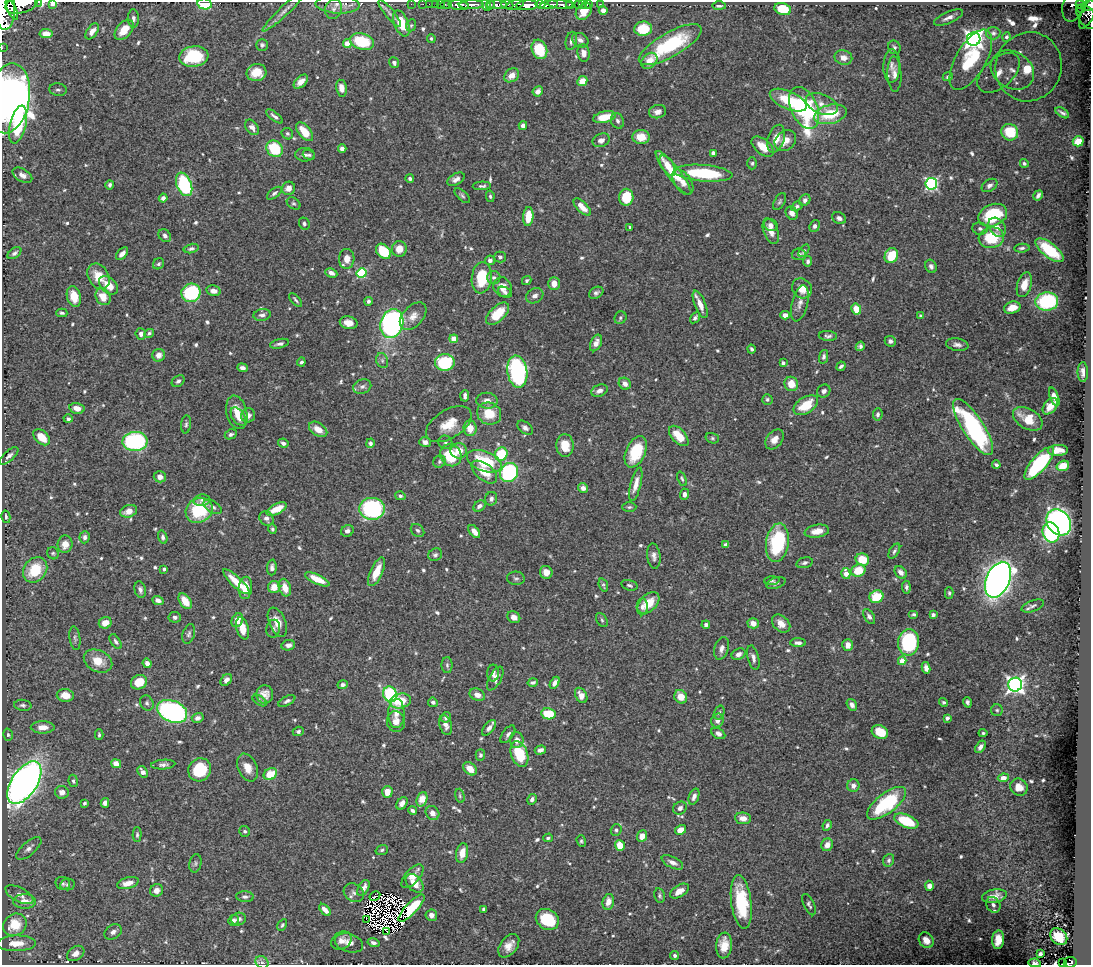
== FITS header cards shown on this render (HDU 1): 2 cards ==
NAXIS1  =                 1089
NAXIS2  =                  963

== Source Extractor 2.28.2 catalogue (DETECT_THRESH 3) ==
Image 1089 x 963 px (HDU 1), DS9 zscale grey, 1 PNG px = 1 image px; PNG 1093 x 967 px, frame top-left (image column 1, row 963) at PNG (2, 2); each listed source drawn as its Kron ellipse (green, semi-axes under 4 px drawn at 4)
Background 0.626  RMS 0.015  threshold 0.0444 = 3 sigma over >= 5 px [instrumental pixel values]
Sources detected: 678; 10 with non-positive FLUX_AUTO (blend fragments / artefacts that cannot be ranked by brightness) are neither listed nor drawn; of the other 668, the 500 brightest by FLUX_AUTO listed and drawn (168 fainter detections omitted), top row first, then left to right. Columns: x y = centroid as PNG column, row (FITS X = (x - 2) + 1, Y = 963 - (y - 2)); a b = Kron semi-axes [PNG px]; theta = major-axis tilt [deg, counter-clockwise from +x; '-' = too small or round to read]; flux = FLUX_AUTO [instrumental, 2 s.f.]
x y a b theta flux
38 2 2 2 - 48
53 3 3 3 - 2.3
22 4 17 9 16 4300
205 4 7 5 -10 45
338 4 22 9 -3 10
411 4 2 2 - 14
423 4 2 2 - 12
429 4 2 2 - 18
436 4 3 2 - 37
440 4 2 2 - 15
446 4 6 2 0 31
561 4 14 3 -7 410
569 4 3 3 - 150
579 4 3 3 - 65
583 4 2 2 - 9.3
589 4 3 3 - 43
600 4 2 2 - 7.9
1079 4 3 3 - 190
459 5 10 5 -6 2200
471 5 12 3 2 1700
486 5 6 3 -65 150
490 5 5 3 - 170
497 5 10 4 1 930
507 5 6 3 -21 570
515 5 9 4 15 830
527 5 11 5 4 3700
540 5 5 3 - 660
549 5 9 4 9 1700
1073 5 17 10 75 420
719 6 7 4 -1 2.3
1088 6 6 5 - 620
1081 8 4 3 - 130
5 9 20 10 89 7400
12 9 11 3 -65 1400
334 9 10 8 70 5.3
783 9 8 6 -17 34
603 10 4 4 - 5.4
284 11 29 5 43 6.6
584 11 9 7 50 13
390 13 17 4 -51 4.7
1088 13 17 6 64 190
949 17 16 5 23 6
1087 17 14 8 -55 350
133 18 9 5 -89 3.9
401 23 13 7 -68 25
411 25 6 5 - 1.8
643 29 9 7 4 33
124 30 12 7 50 17
92 31 9 5 54 5.9
993 33 7 6 - 2.4
46 34 6 4 -5 8.2
1006 37 4 4 - 2.1
431 38 4 4 - 1.7
974 39 7 6 - 480
580 40 9 6 -31 4.1
362 41 12 8 -15 47
571 41 9 5 79 3.5
347 43 4 4 - 16
670 44 35 12 30 85
262 45 6 6 - 2.2
894 47 7 6 - 2.5
2 48 4 2 - 12
539 49 10 7 -70 34
584 53 9 6 -82 5.9
194 57 15 10 7 58
843 57 9 7 -13 7.8
971 60 33 15 60 44
649 61 9 7 44 12
394 63 5 4 - 2.7
892 66 17 8 89 7
1029 67 35 33 66 180
1012 70 23 18 -32 29
256 73 10 8 13 15
999 73 25 14 42 15
894 74 17 7 -88 6.9
512 75 8 6 38 8.9
948 77 5 4 - 2.3
582 81 5 4 - 13
301 82 8 5 45 7.4
341 88 8 5 -78 6.7
58 90 8 6 -7 2.9
538 91 5 5 - 5.1
9 98 35 21 80 740
788 100 20 9 -24 28
822 104 17 9 -22 10
804 108 22 13 -66 200
658 112 8 6 14 5.6
1062 113 7 3 -33 2.6
830 114 16 9 14 35
274 116 10 4 -38 3.2
604 117 11 5 13 20
617 121 8 6 -68 2.9
18 124 19 8 76 58
523 126 4 4 - 4.7
252 127 8 5 -53 5.3
305 132 11 6 -51 19
1010 132 8 8 - 27
287 134 6 5 - 2.2
641 137 8 7 - 15
776 139 14 8 73 12
601 140 9 6 21 5.1
785 141 12 9 40 10
1078 141 5 5 - 22
763 147 13 7 -39 14
275 149 9 7 -51 46
342 149 4 4 - 4.9
713 153 4 4 - 7.2
305 155 10 7 -1 3.5
309 155 6 4 -16 1.9
752 163 6 4 88 1.9
1024 163 4 4 - 1.9
668 166 11 6 -56 15
673 173 27 6 -52 32
703 173 29 8 -5 73
22 175 11 6 -31 5.4
410 178 4 4 - 2.3
456 179 9 5 28 4.7
683 182 14 8 -56 8.8
184 184 12 7 -68 78
931 184 6 6 - 180
110 185 4 3 - 2.1
989 185 8 5 33 3.7
482 186 9 4 3 2.4
288 188 7 6 - 7
274 193 9 4 36 2.4
1038 195 5 3 - 3.2
462 196 9 5 -42 2.3
490 196 6 4 -80 1.9
626 197 8 7 - 31
163 198 4 4 - 3.8
805 200 6 5 - 4
780 202 9 5 60 2.2
294 203 7 5 -35 2
797 206 6 4 32 2
582 207 11 5 -45 10
792 213 7 5 -52 6.1
993 215 15 10 22 62
528 216 9 5 84 18
839 218 7 5 -30 3.6
304 224 6 5 - 2.6
771 225 7 6 - 4
815 226 6 5 - 3.1
630 227 3 3 - 2.2
997 227 10 7 -52 6.9
980 229 7 6 - 2.7
771 231 13 7 -68 10
165 236 7 5 -51 3.4
991 238 13 10 12 43
1022 248 8 4 5 2.2
191 249 7 4 12 2.5
399 249 8 7 - 11
1050 250 17 7 -38 40
384 251 9 6 -47 32
804 251 7 4 55 2
14 253 8 4 37 2.7
122 254 7 4 47 5.3
799 254 7 6 - 3.9
891 256 8 6 62 30
500 257 6 5 - 2.4
347 259 10 8 86 7.9
490 260 5 4 - 3.9
808 261 5 4 - 2.6
159 264 6 5 - 2.3
931 266 7 5 -62 3.2
331 273 6 4 -26 4.5
362 273 5 5 - 70
98 276 14 10 -59 19
494 277 6 6 - 3.1
482 278 16 10 83 39
527 281 5 3 - 2
554 284 6 5 - 9.1
108 285 11 7 -43 15
1024 285 12 7 72 13
502 287 10 9 - 8
802 288 10 9 - 15
213 291 7 5 -14 6.1
505 292 7 5 -27 3.2
191 293 10 9 - 93
596 293 8 5 30 2.8
535 296 9 7 31 4.3
74 297 10 7 -75 16
103 297 9 7 -60 14
295 300 8 3 -50 1.8
368 301 4 4 - 2.7
1047 301 11 9 5 80
800 303 18 8 76 7.1
700 304 14 5 -68 8.8
1012 308 8 6 17 13
856 309 6 5 - 15
62 313 5 4 - 2
498 314 14 7 44 25
262 315 8 5 9 4.1
785 315 5 4 - 5.8
413 316 16 10 47 8.7
921 316 4 4 - 1.8
620 318 6 5 - 2.1
695 318 6 4 54 2.4
349 323 9 6 -13 8.9
392 324 14 11 73 260
149 333 5 4 - 1.9
141 334 5 5 - 4
828 336 9 5 -5 2.9
454 339 4 4 - 18
890 341 6 5 - 3.3
596 343 9 5 65 6.1
280 344 9 4 13 3.2
957 345 11 6 -9 4.5
860 346 5 4 - 2.7
752 349 4 3 - 2.1
159 355 6 6 - 6.6
824 357 7 4 78 2.7
382 361 8 5 -71 2.6
301 362 4 4 - 2.2
445 362 10 8 5 60
783 363 4 3 - 3.2
841 366 5 3 - 2.4
242 368 5 4 - 3.3
517 372 16 10 -81 170
1083 372 10 5 -89 5.8
178 381 7 5 37 2.9
625 384 6 5 - 5.5
791 384 7 6 - 14
362 386 9 7 21 3.8
599 391 8 5 22 4.4
824 391 7 6 - 3.7
465 396 6 3 86 3.5
1054 397 9 4 -70 8.2
767 399 5 5 - 1.9
487 401 11 8 -6 6.4
806 405 13 8 33 28
1050 406 9 6 49 11
77 408 7 5 -12 8.7
237 412 17 10 -77 16
489 413 12 11 - 23
878 414 6 5 - 2.7
248 415 7 7 - 4.8
238 417 10 6 -56 7.5
68 419 4 4 - 2.4
1028 419 16 10 -30 20
186 424 9 5 84 2.3
449 424 25 14 31 21
973 427 33 10 -57 170
470 428 8 6 -87 11
525 428 9 5 -39 3.7
318 429 10 6 -33 12
231 434 6 4 27 2.8
679 436 12 7 -47 17
42 437 10 6 -43 18
712 438 7 5 -15 1.9
774 439 11 7 51 8.8
135 441 12 9 2 140
425 442 6 5 - 5.5
445 442 7 6 - 2.6
283 443 5 4 - 3.6
370 443 5 4 - 2.9
565 445 11 8 -85 18
1058 450 10 5 3 11
459 451 8 7 - 12
636 452 16 9 65 42
501 454 7 6 - 41
451 455 11 10 - 39
9 456 12 5 42 3.7
484 461 18 10 -21 45
439 462 6 6 - 2.1
1039 463 21 7 49 93
996 465 4 3 - 2.4
1063 466 6 5 - 17
484 472 15 8 -39 19
509 473 10 8 54 120
160 477 6 5 - 6.4
682 479 8 4 -68 1.9
636 484 17 5 76 8.8
583 488 5 4 - 5.3
685 494 6 4 88 3.3
400 496 5 4 - 2.1
491 499 7 6 - 4.3
202 500 8 5 9 2.6
479 506 7 5 36 4.1
213 507 10 6 -32 3.8
629 507 7 4 2 1.8
277 509 11 5 25 17
372 509 13 11 -4 120
199 510 14 12 33 53
129 511 9 6 18 8.8
6 517 6 4 -77 3.2
266 518 8 6 -47 3.8
1059 522 14 11 -51 370
272 529 4 4 - 1.9
418 530 7 5 -43 2.2
347 531 6 5 - 3.8
474 531 7 4 -53 6.6
817 531 12 6 10 9.5
1051 532 10 8 -68 92
84 537 6 5 - 3.6
163 537 7 4 -74 2.8
777 543 19 11 81 74
65 544 8 7 - 10
725 544 4 3 - 2.3
894 551 8 4 57 2.4
53 553 6 5 - 1.8
435 555 7 6 - 2.4
654 556 12 6 -83 4.8
862 560 7 6 - 25
804 563 8 5 15 2.6
272 567 8 5 86 3.7
164 569 3 3 - 2.3
35 570 14 11 51 35
858 570 7 6 - 23
377 572 15 6 66 18
546 572 6 6 - 7
901 572 7 5 -50 5.4
846 574 5 4 - 11
516 578 9 6 -5 2.6
317 579 13 4 -25 17
998 580 19 11 66 810
772 581 7 4 3 1.7
236 582 17 5 -43 18
776 583 10 5 19 2.5
603 585 7 3 -73 1.7
629 585 8 5 -16 2.3
274 587 6 6 - 11
906 587 6 4 -84 2.4
245 588 11 6 84 17
285 588 9 6 -72 13
140 590 8 5 -77 3.5
949 593 6 4 -89 1.7
876 597 7 6 - 34
158 600 6 4 -21 4.4
185 601 9 5 -54 17
648 603 13 8 45 20
1033 606 12 5 21 3.2
642 607 8 5 87 4.3
914 614 5 4 - 1.9
933 615 4 4 - 2.7
869 616 8 5 -56 3
175 617 6 5 - 2.9
514 617 7 5 -32 6.1
237 620 7 5 65 11
602 620 7 5 -59 1.9
277 622 15 8 -67 12
105 623 6 5 - 10
753 623 6 5 - 7.9
781 624 10 7 -43 9.3
706 625 4 4 - 2.8
242 628 11 6 -76 15
273 629 9 7 77 2.9
189 634 10 6 73 2.7
75 638 12 5 -82 3
116 642 8 4 -57 2.7
908 642 13 10 83 95
798 643 8 4 -1 4
288 645 7 5 11 4.9
848 645 6 5 - 7.9
722 648 11 7 72 5.1
739 654 7 5 27 4.7
753 658 12 5 -76 4.6
98 661 15 10 -26 16
902 661 4 4 - 15
147 663 5 4 - 4.8
447 665 8 5 -89 2.1
926 668 6 4 -80 6.1
493 673 8 6 86 4.2
495 679 13 6 61 6
226 680 7 5 46 4.8
139 682 8 7 - 19
533 682 5 3 - 2
555 683 6 4 59 5.1
343 685 5 4 - 2.9
1015 685 7 7 - 400
265 694 9 8 - 7.2
390 694 8 7 - 81
65 695 8 6 -8 13
477 695 8 6 -23 6.2
581 695 8 5 -61 7.1
681 697 7 6 - 12
260 700 8 4 -33 2.1
287 701 9 4 28 2.8
400 701 11 7 11 27
433 702 5 4 - 2.6
944 702 5 4 - 1.8
967 702 5 3 - 2.4
147 703 8 6 -64 2.6
23 705 8 5 -6 2.9
852 705 6 4 -56 4.5
997 710 6 6 - 1.7
172 711 16 10 -23 250
719 713 7 5 73 1.9
396 714 14 8 89 9.1
548 714 7 5 -9 29
446 717 5 5 - 3.2
198 718 6 5 - 4.7
947 718 4 4 - 4.1
717 720 7 6 - 5.6
396 722 10 9 - 7.5
446 725 10 6 -71 5.8
43 727 12 6 0 9.6
489 728 9 5 51 4.8
298 731 5 4 - 2.1
880 732 8 6 -26 23
718 733 7 5 -29 4.5
983 733 4 3 - 1.8
508 734 10 5 54 3.3
8 735 6 5 - 2
99 735 5 3 - 1.7
517 740 8 7 - 7.7
980 747 7 4 56 3.6
540 750 6 4 17 3.7
519 754 13 8 -70 45
480 755 5 5 - 2.2
116 764 5 4 - 9.8
163 765 12 4 4 3.3
247 768 14 9 -65 12
470 769 8 5 -45 11
200 770 12 11 - 43
143 772 6 4 -55 4.1
270 774 7 5 31 24
1003 778 5 4 - 9.6
73 781 6 4 -80 1.9
24 783 24 12 56 650
853 786 6 6 - 4.7
1019 787 9 8 - 10
62 792 7 6 - 5.2
387 792 6 5 - 13
460 796 7 4 -74 1.8
694 797 8 5 69 4.3
422 799 7 5 70 17
532 799 6 4 59 3.5
85 803 4 3 - 1.9
105 803 5 4 - 4.6
402 803 7 5 57 4.9
886 803 23 10 38 82
680 808 7 6 - 4
412 810 4 3 - 2.8
432 813 7 6 - 6
743 818 8 5 -7 7.4
906 821 13 6 -22 37
827 825 5 4 - 2.6
616 830 6 5 - 2.4
680 830 6 4 31 11
245 831 5 5 - 2.1
137 835 7 4 89 1.9
642 836 6 4 67 8.9
548 838 5 3 - 2.2
581 841 6 4 -71 1.8
620 845 6 5 - 18
827 845 6 5 - 6.7
29 848 15 6 41 5.2
382 850 6 5 - 2.1
462 853 10 6 79 11
889 860 6 5 - 2.3
672 862 11 5 -27 5.2
195 863 9 6 77 2.2
412 876 14 7 49 11
63 883 7 6 - 2.5
128 883 11 5 15 9.3
415 883 10 7 -48 13
68 884 7 5 10 2.6
929 886 5 4 - 4.2
363 888 9 5 59 6.5
156 890 6 6 - 5.3
679 891 10 6 31 10
354 893 11 8 -36 4.6
19 895 15 7 -28 6.2
660 895 7 5 -80 2.2
375 896 5 2 - 2.9
994 896 13 6 11 8.5
245 897 9 5 -4 3.4
25 901 11 7 0 9.8
608 902 8 5 78 8.2
741 902 27 10 -83 58
809 905 11 5 -65 2.5
993 905 8 6 -58 3.6
412 908 18 6 47 26
484 909 4 3 - 2.2
325 910 7 4 -46 7.1
431 915 6 5 - 5.7
239 919 7 6 - 3.4
366 919 2 2 - 1600
547 919 12 10 -33 43
234 920 5 5 - 3
15 925 12 10 33 28
282 925 6 4 61 1.9
113 932 9 7 31 4.4
387 932 3 3 - 250
1059 937 9 7 -44 20
926 940 8 7 - 9.5
998 940 9 6 85 13
341 941 11 8 33 6.1
16 943 19 8 1 15
349 943 14 9 -16 7.3
373 943 6 4 -14 3.1
724 945 13 8 83 15
509 946 13 8 52 10
76 953 9 6 34 6.8
1040 954 4 3 - 2.5
675 955 4 4 - 2.5
262 962 7 5 -41 2.7
1063 962 3 2 - 4.1
1070 962 6 5 - 180
1035 963 6 3 -11 2.5
At the frame edge (FLAGS 8, measured only in part): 11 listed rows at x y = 38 2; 53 3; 22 4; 205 4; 1088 6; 5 9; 2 48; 9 98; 1063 962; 1070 962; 1035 963
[168 fainter detections neither listed nor drawn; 10 non-positive-flux detections neither listed nor drawn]